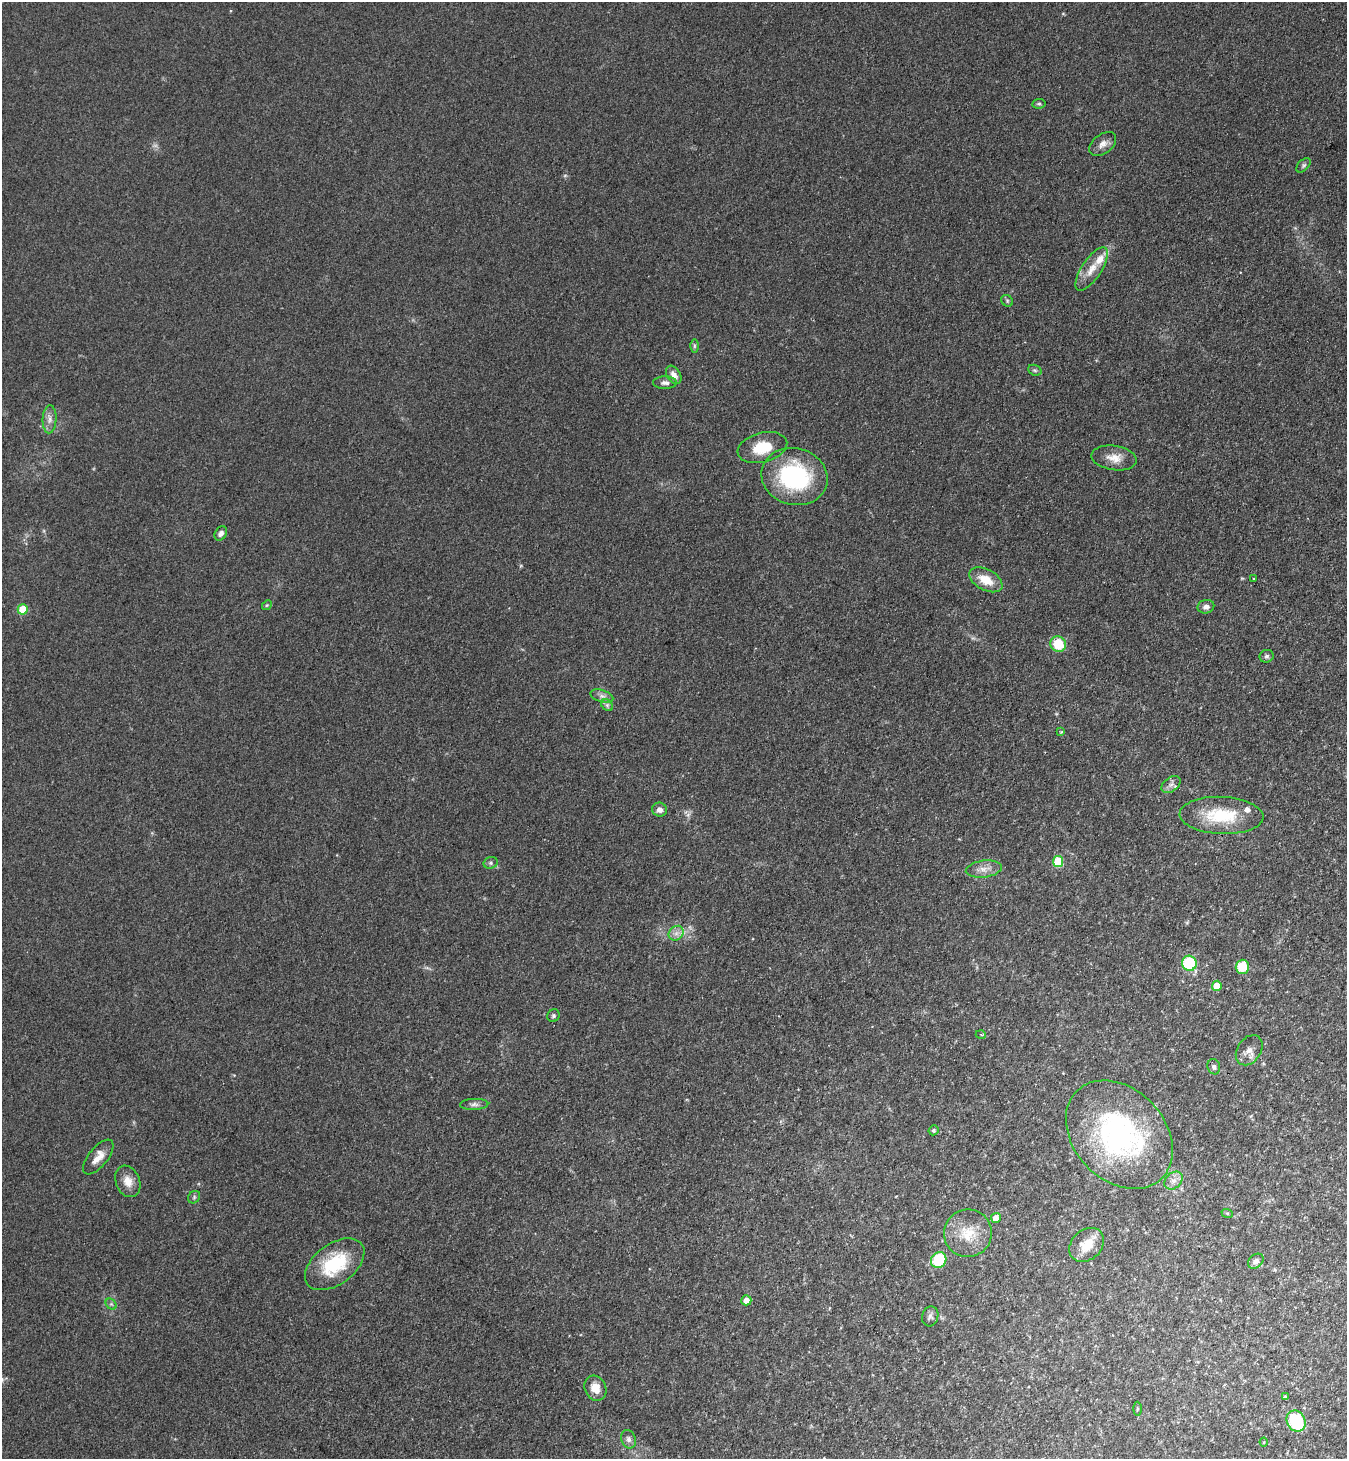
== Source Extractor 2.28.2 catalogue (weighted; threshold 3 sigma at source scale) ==
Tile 6 of 4 x 4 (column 2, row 2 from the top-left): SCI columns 1546-2890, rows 2949-4405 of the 5919 x 5897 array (HDU 1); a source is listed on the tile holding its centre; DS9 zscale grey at full resolution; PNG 1349 x 1461 px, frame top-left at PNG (2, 2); each listed source drawn as its Kron ellipse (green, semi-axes under 4 px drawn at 4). Shown black and unused: <1% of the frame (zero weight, under 3 of 4 exposures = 5% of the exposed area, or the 3 px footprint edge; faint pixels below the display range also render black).
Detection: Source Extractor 2.28.2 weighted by HDU 2 'WHT'; one run over the whole footprint, this tile lists its part. Background 0.141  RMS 0.0079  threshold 0.0354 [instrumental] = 3 sigma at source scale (4.5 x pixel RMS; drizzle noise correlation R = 1.50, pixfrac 1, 0.05/0.05 arcsec/px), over >= 5 px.
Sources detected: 64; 1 too faint to see at this stretch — neither listed nor drawn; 2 inside a brighter listed object's ellipse — not listed separately; the other 61 listed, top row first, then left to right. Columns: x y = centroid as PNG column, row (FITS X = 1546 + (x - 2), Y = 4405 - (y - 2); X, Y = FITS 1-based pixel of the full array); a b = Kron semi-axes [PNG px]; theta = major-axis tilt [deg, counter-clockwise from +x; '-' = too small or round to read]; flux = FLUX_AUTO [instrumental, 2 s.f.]
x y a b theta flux
1039 104 7 4 7 1.4
1103 144 15 9 37 5.4
1303 165 8 5 45 1.8
1092 269 25 10 56 12
1007 301 6 5 - 1.4
694 346 6 4 90 1.4
1035 370 7 5 -20 1.5
674 375 10 6 -56 5
665 383 12 6 0 3.3
50 419 14 7 88 4.9
762 448 25 14 14 22
1114 458 23 12 -9 11
794 476 33 28 -15 93
221 533 8 5 57 3.1
1254 578 3 3 - 1.8
986 580 18 10 -28 15
267 605 5 4 - 0.98
1206 607 8 6 13 3.6
23 609 5 5 - 26
1058 644 8 7 - 23
1266 656 7 6 - 2
602 696 12 6 -18 3.6
607 705 6 5 - 1.9
1061 732 4 4 - 0.8
1171 784 11 7 36 3.6
660 810 7 7 - 4.2
1221 815 42 18 -2 39
1058 861 5 5 - 39
491 863 7 5 21 1.8
984 869 18 8 8 7.4
676 933 8 6 45 4.1
1189 963 7 7 - 41
1242 967 7 6 - 21
1217 986 5 5 - 14
553 1016 6 6 - 1.7
981 1035 5 3 - 0.8
1249 1050 16 11 55 6
1214 1067 8 6 -73 2.3
474 1104 14 5 1 3
934 1130 5 4 - 1.4
1119 1135 61 45 -47 170
98 1157 21 9 51 8.9
128 1181 16 12 -67 8.9
1173 1181 10 8 43 4.8
194 1197 7 5 49 1.6
1227 1213 6 3 -19 1
996 1218 5 5 - 7.6
968 1233 24 24 - 22
1087 1245 19 15 43 16
939 1260 8 7 - 35
1256 1261 9 6 39 3.1
335 1264 34 20 37 45
746 1300 5 5 - 6.4
111 1304 6 4 -44 1.4
930 1316 10 8 74 2.6
595 1388 13 10 -64 8.5
1285 1397 4 3 - 1.6
1137 1409 7 3 89 0.96
1296 1421 11 9 -60 49
629 1439 9 7 -69 3.2
1264 1442 4 4 - 0.75